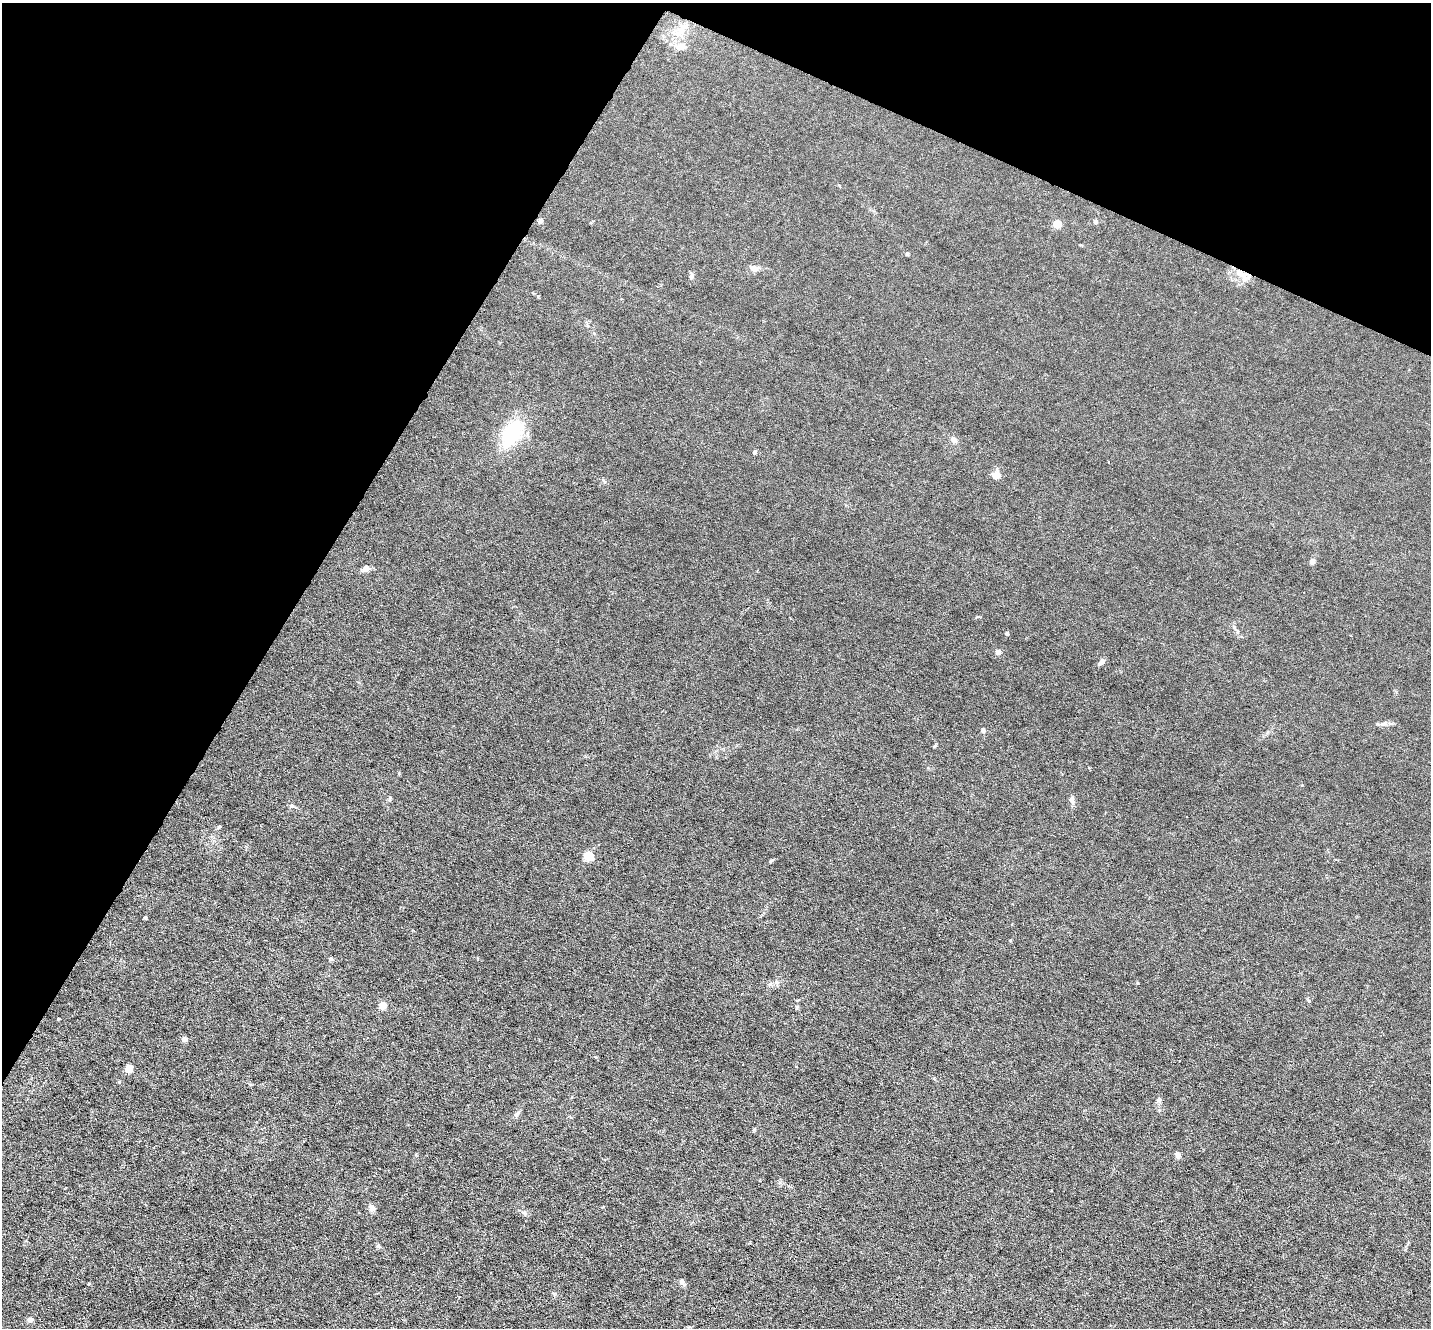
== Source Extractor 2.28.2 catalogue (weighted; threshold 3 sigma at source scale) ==
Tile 2 of 4 x 4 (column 2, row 1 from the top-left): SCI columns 1430-2858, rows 4121-5446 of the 5715 x 5726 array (HDU 1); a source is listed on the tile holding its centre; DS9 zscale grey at full resolution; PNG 1433 x 1330 px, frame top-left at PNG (2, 3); no overlay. Shown black and unused: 26% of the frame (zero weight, under 3 of 6 exposures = <1% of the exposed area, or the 3 px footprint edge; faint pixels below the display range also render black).
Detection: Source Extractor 2.28.2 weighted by HDU 2 'WHT'; one run over the whole footprint, this tile lists its part. Background 0.0146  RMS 0.0037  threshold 0.0151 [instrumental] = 3 sigma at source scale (4.09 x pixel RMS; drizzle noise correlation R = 1.36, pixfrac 0.8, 0.05/0.05 arcsec/px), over >= 5 px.
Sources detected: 39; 1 inside a brighter listed object's ellipse — not listed separately; the other 38 listed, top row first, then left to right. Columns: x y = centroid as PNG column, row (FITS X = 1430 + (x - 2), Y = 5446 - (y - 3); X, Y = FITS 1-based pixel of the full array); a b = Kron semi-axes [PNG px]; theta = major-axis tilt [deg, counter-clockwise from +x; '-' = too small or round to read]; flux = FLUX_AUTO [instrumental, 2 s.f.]
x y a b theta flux
681 47 14 8 4 2.8
540 221 5 4 - 1.4
1095 221 6 5 - 0.56
1057 223 5 5 - 8.1
907 254 5 4 - 0.43
754 268 9 7 -9 2
1239 273 11 8 -48 2.3
691 276 6 6 - 0.94
512 433 30 17 59 19
954 440 8 6 -39 1.5
754 452 6 4 24 0.47
996 475 11 9 15 2
1312 561 8 6 55 0.88
366 568 8 7 - 1.6
1007 634 5 4 - 0.44
998 652 8 7 - 0.97
1101 662 8 6 45 1.3
983 730 6 5 - 0.78
390 798 7 4 61 0.48
1072 800 10 6 -76 1.1
291 806 7 5 -5 0.6
219 827 5 4 - 0.34
588 856 5 5 - 15
145 917 4 3 - 0.48
331 959 5 5 - 0.57
770 984 7 4 18 0.61
383 1005 5 4 - 6.9
58 1019 3 3 - 0.28
184 1039 4 4 - 2.3
129 1068 5 5 - 7.7
119 1082 6 3 -19 0.32
1159 1099 6 6 - 0.85
517 1114 10 4 46 0.76
1178 1155 8 6 -71 1.2
372 1208 9 8 - 1.3
378 1246 5 5 - 0.53
682 1282 10 4 -66 0.76
30 1319 7 4 -1 0.65
Overlapping masked pixels (flux is a lower limit): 1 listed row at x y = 1239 273
Unlisted compact peaks at least as high as the median listed source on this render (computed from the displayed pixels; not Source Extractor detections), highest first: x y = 772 860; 1309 1001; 1138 983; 1377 724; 754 1130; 934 746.